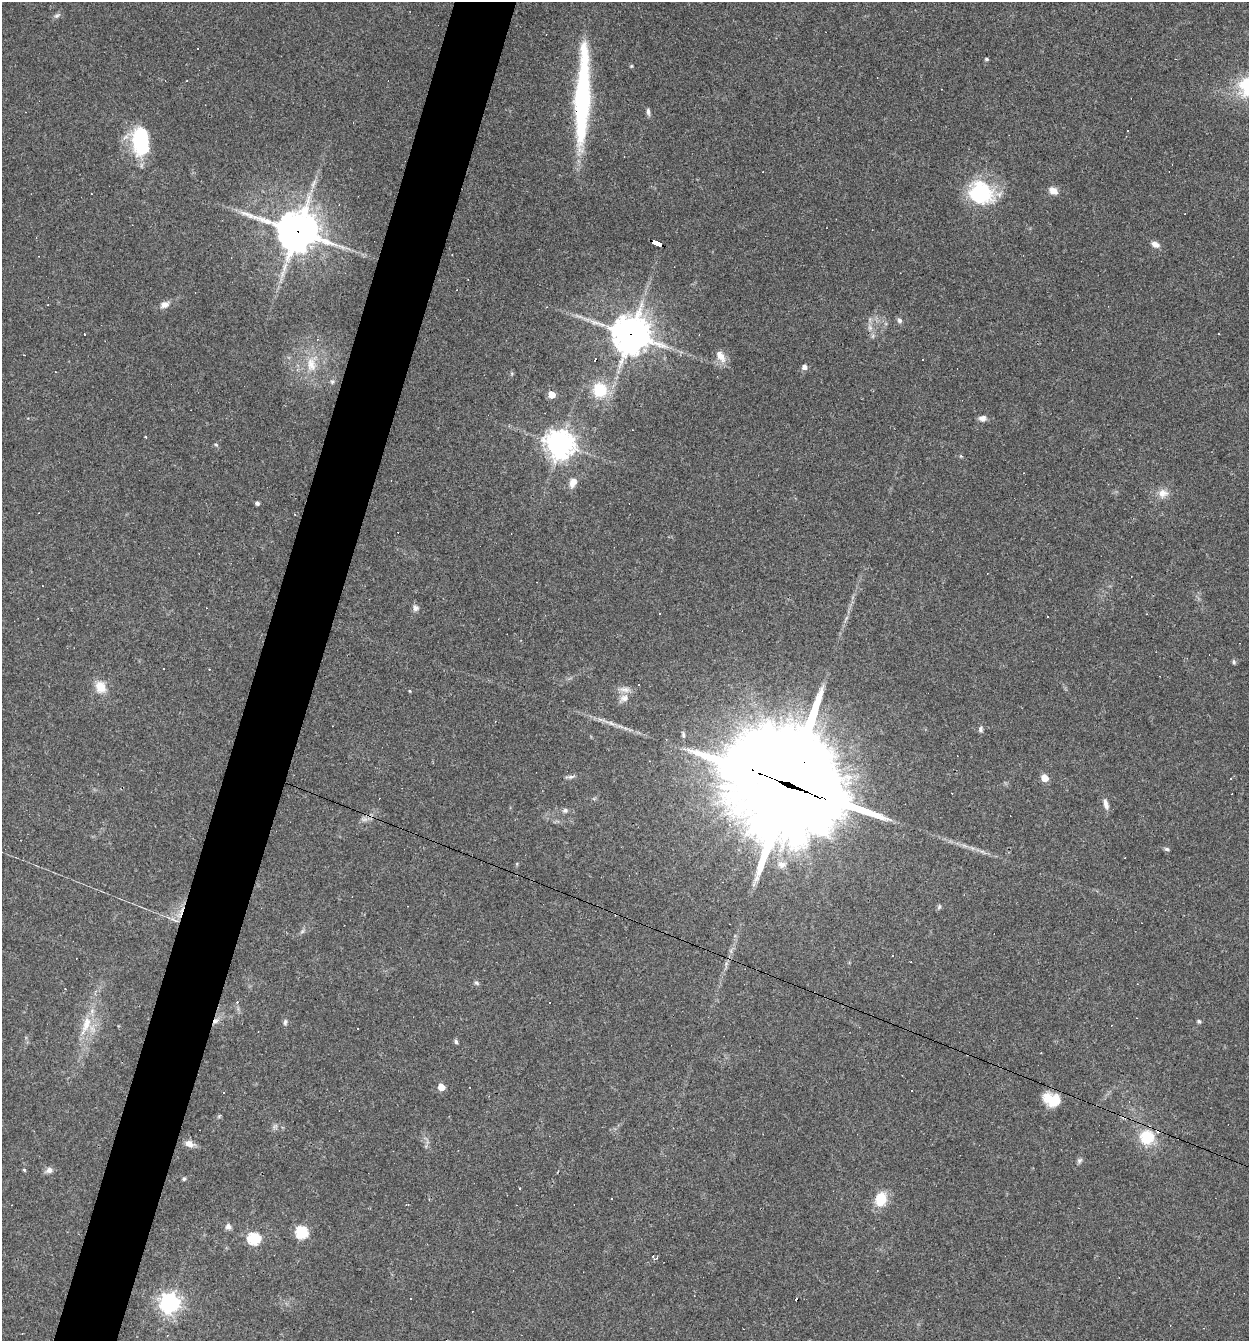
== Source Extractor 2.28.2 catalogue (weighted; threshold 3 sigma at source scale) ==
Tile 7 of 4 x 4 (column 3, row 2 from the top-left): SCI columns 2623-3869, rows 2681-4019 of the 5373 x 5359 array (HDU 1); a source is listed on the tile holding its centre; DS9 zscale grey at full resolution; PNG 1251 x 1343 px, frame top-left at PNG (2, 2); no overlay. Shown black and unused: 5% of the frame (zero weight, under 3 of 4 exposures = <1% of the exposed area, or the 3 px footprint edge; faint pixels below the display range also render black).
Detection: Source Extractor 2.28.2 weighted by HDU 2 'WHT'; one run over the whole footprint, this tile lists its part. Background 0.0495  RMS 0.0057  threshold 0.0257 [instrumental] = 3 sigma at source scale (4.5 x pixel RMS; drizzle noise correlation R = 1.50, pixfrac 1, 0.05/0.05 arcsec/px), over >= 5 px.
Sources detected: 107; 2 too faint to see at this stretch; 1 inside a brighter object's white glare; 24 cosmic-ray / hot-pixel residue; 1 long thin detection or spike segment (spike, bleed or trail) — not listed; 2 inside a brighter listed object's ellipse — not listed separately; the other 77 listed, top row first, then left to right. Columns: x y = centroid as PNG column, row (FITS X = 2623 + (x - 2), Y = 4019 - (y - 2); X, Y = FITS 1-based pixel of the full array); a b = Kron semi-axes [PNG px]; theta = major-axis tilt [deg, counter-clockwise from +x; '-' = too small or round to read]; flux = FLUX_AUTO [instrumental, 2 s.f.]
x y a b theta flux
57 15 10 6 29 1.6
197 49 3 3 - 3.6
986 59 4 3 - 0.93
631 66 5 4 - 0.61
1248 86 31 24 59 32
583 99 103 14 88 100
648 112 10 5 -82 1.7
1128 131 3 2 - 0.36
142 139 27 23 -67 36
1053 191 12 9 -26 3.9
981 193 30 25 -29 45
297 231 15 13 -19 1600
656 243 9 4 -22 68
1155 244 11 7 -27 3.1
164 305 12 8 22 3.6
900 320 7 6 - 1.6
870 328 9 7 -74 2.7
631 334 12 12 - 1300
720 356 17 8 -61 5.9
595 360 3 3 - 6.4
311 364 25 14 86 14
804 367 5 5 - 2.8
332 382 8 6 75 1.4
600 390 14 13 - 20
552 395 5 5 - 10
983 418 10 7 2 2.7
146 437 4 2 - 0.51
216 444 6 4 -3 0.75
560 444 10 9 - 690
1024 473 3 2 - 0.33
573 482 13 9 68 4.9
1163 493 14 11 2 5.5
257 503 5 4 - 1.2
416 608 9 8 - 2.2
846 618 7 4 71 1.1
1234 662 6 5 - 1
100 687 15 12 -67 8.8
409 691 4 4 - 0.52
624 698 13 9 22 4.2
611 723 9 4 -19 1.9
980 729 7 6 - 1.5
570 777 16 4 11 1.8
1044 778 5 5 - 11
1230 778 3 3 - 0.56
788 785 54 33 -24 15000
1106 804 15 6 -76 3.1
565 810 8 6 4 1.6
972 848 8 5 -44 1.4
1167 849 7 5 -4 1.1
517 864 6 3 -73 0.58
782 865 13 10 -2 4.5
939 907 8 5 64 1
175 920 13 4 -24 2.2
476 983 7 5 -40 1.1
216 1021 10 6 37 2.9
1199 1021 5 4 - 1.2
285 1022 8 5 81 1.4
86 1024 29 11 73 13
357 1028 3 3 - 4.8
456 1042 6 4 -73 1.1
441 1087 5 5 - 9.2
1052 1100 19 13 -20 14
219 1116 6 4 45 0.74
275 1126 8 4 37 1.3
1147 1137 15 14 - 19
189 1144 13 7 -16 4.1
1079 1161 9 6 60 1.4
24 1170 4 3 - 0.77
49 1170 9 7 25 2.6
184 1179 5 4 - 0.9
519 1188 3 3 - 0.45
881 1199 15 12 73 14
228 1226 8 7 - 2.4
301 1232 6 6 - 67
254 1238 6 6 - 65
411 1299 3 2 - 0.51
170 1303 7 7 - 370
Overlapping masked pixels (flux is a lower limit): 6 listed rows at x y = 583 99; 297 231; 656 243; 631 334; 788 785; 216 1021
Isophote crosses this tile's border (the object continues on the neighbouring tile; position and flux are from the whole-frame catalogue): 2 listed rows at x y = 1248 86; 583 99